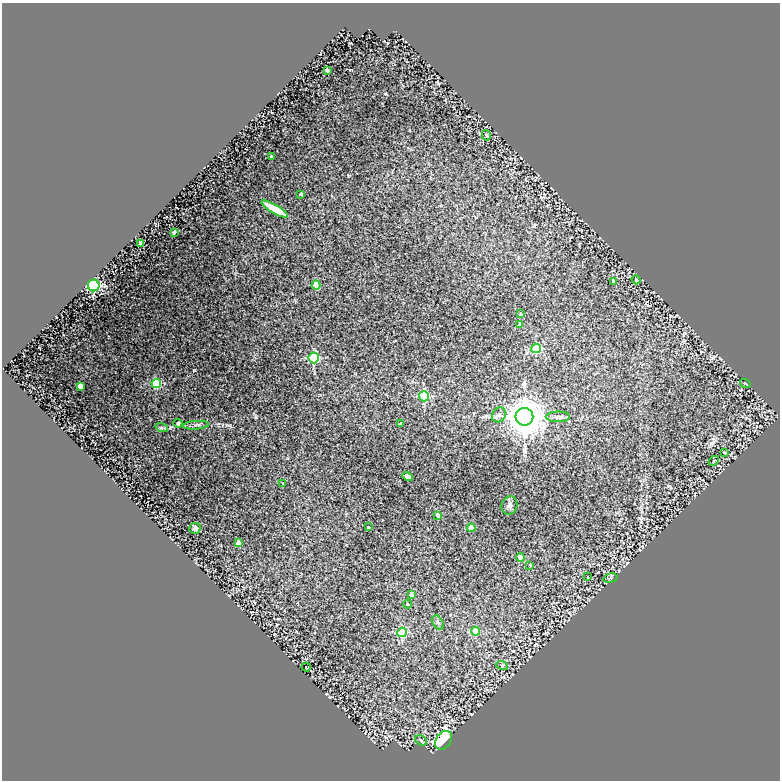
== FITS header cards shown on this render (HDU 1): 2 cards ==
NAXIS1  =                  778
NAXIS2  =                  778

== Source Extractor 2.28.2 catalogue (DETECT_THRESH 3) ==
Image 778 x 778 px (HDU 1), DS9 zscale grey, 1 PNG px = 1 image px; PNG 782 x 782 px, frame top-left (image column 1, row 778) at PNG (2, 3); each listed source drawn as its Kron ellipse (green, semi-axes under 4 px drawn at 4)
Background 0.242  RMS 0.03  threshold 0.0906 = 3 sigma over >= 5 px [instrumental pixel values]
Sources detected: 49; all 49 listed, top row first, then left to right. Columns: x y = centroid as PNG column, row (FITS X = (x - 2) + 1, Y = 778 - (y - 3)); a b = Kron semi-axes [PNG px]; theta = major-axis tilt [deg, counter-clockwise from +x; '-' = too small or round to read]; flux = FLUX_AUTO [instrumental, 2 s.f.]
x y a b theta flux
327 70 3 3 - 4
486 135 5 4 - 2.7
271 156 2 2 - 1.5
301 194 3 2 - 2
275 209 15 4 -31 23
174 232 3 3 - 3.9
141 244 4 4 - 24
636 280 4 4 - 2
613 282 4 3 - 4.3
94 285 6 5 - 390
316 285 4 4 - 34
521 314 4 4 - 2
520 324 4 4 - 7.8
536 348 5 4 - 110
314 358 5 5 - 170
745 383 5 3 - 1.8
156 384 5 4 - 75
80 386 4 4 - 15
424 396 5 5 - 130
499 415 8 6 53 6.7
524 417 9 8 - 5800
558 417 12 5 -1 6.9
178 423 4 4 - 5.9
401 424 3 3 - 4.4
196 425 13 3 4 4.8
162 428 6 4 -18 3.1
725 453 3 2 - 1.9
714 461 5 2 - 1.8
408 476 5 4 - 5
283 484 2 2 - 1.4
509 505 9 8 - 7.3
438 515 4 3 - 8.3
368 527 4 3 - 2.1
195 528 6 5 - 4.5
471 528 4 4 - 28
238 543 4 4 - 13
520 557 4 4 - 22
530 565 4 3 - 1.4
588 577 3 2 - 1.4
610 578 7 4 14 3.8
411 594 4 3 - 8.4
408 604 4 3 - 2.9
438 622 8 5 -61 4.7
476 631 4 4 - 34
402 632 5 4 - 96
502 665 6 4 -18 3.2
306 667 4 2 - 1.8
421 740 6 4 -31 3.2
444 740 10 7 53 150